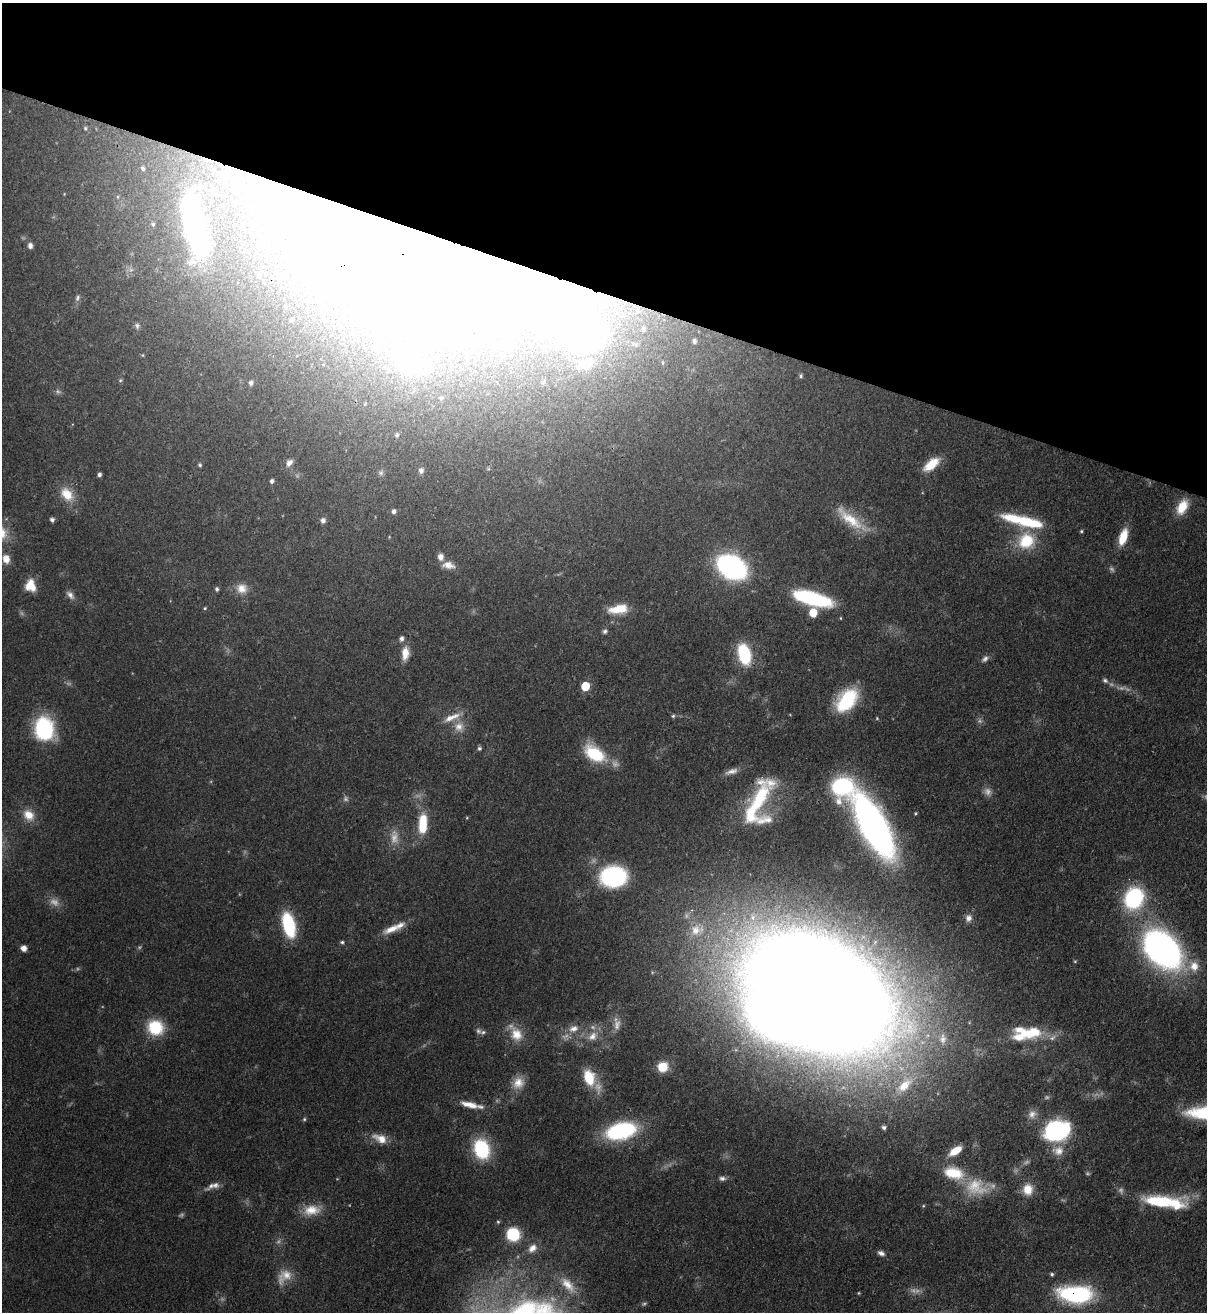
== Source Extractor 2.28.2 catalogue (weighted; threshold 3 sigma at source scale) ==
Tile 2 of 4 x 4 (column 2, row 1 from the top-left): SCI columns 1549-2753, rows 3967-5276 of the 5380 x 5306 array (HDU 1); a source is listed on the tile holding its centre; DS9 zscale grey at full resolution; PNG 1209 x 1314 px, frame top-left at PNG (2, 3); no overlay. Shown black and unused: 22% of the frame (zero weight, under 3 of 4 exposures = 7% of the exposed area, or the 3 px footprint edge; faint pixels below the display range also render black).
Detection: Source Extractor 2.28.2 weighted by HDU 2 'WHT'; one run over the whole footprint, this tile lists its part. Background 0.0854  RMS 0.004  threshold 0.0178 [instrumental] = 3 sigma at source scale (4.5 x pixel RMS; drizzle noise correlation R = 1.50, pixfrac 1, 0.05/0.05 arcsec/px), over >= 5 px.
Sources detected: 159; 20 too faint to see at this stretch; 8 inside a brighter object's white glare — not listed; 17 inside a brighter listed object's ellipse — not listed separately; the other 114 listed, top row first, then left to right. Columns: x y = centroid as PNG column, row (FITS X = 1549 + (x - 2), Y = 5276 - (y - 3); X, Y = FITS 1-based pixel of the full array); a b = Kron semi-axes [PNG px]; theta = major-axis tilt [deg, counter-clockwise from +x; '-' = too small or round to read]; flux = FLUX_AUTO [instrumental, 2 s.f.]
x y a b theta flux
85 128 5 4 - 0.58
143 169 5 3 - 0.63
153 224 6 6 - 0.87
195 227 63 21 -79 150
30 246 6 5 - 1.8
440 251 301 58 -21 460
258 275 8 7 - 1.5
77 298 9 5 69 1.1
285 306 7 5 -75 1
291 320 6 5 - 0.88
137 326 8 5 -89 0.99
503 345 7 5 -38 1.7
143 355 5 3 - 0.36
586 364 23 15 14 11
801 376 5 4 - 0.69
120 380 5 4 - 0.58
251 383 6 5 - 1.2
441 398 5 4 - 0.55
397 435 6 5 - 0.82
289 463 11 7 47 2.2
931 464 22 10 40 8.2
200 465 5 5 - 0.67
421 470 6 5 - 1.7
381 473 8 6 21 0.93
99 475 5 4 - 0.97
272 481 5 4 - 1.1
67 494 21 14 -50 8
1182 507 19 11 62 8.1
394 511 6 5 - 1.2
850 519 49 13 -39 13
52 520 5 5 - 1.2
323 520 6 6 - 1.5
1028 522 35 13 -13 19
1081 531 4 4 - 0.53
1123 537 19 8 72 8.6
1026 541 21 20 - 15
6 559 11 9 -79 3.8
448 565 16 9 -8 3.5
732 567 18 13 -30 130
30 585 13 11 -81 6.7
242 588 14 13 - 4.6
217 589 5 4 - 0.88
70 595 14 7 -49 2
812 598 33 11 -16 44
205 608 5 4 - 0.46
618 609 23 10 9 8.9
813 613 6 5 - 9.5
605 631 6 6 - 0.98
401 639 7 5 75 1.5
405 653 17 9 86 5.3
744 654 18 10 -76 27
985 659 10 7 35 1.5
1105 681 8 7 - 1.3
585 686 6 5 - 15
847 700 28 18 50 25
673 716 5 5 - 0.65
452 717 24 8 23 4.9
877 718 5 4 - 0.42
459 727 14 13 - 4.5
44 729 25 21 -83 31
479 748 5 5 - 0.81
595 754 27 16 -33 19
732 771 18 7 15 2.5
842 786 26 24 26 36
759 798 46 17 66 24
28 815 15 12 -43 5.4
874 826 44 17 -61 250
423 828 19 12 87 9.3
613 876 24 19 2 46
1134 898 19 15 66 44
968 918 10 8 81 2.1
289 925 21 10 -76 30
392 929 24 9 23 5.6
696 930 20 16 9 8.7
342 942 5 4 - 0.7
24 948 5 5 - 2.7
1162 949 34 24 -45 180
1194 966 16 14 -81 6.2
817 993 90 56 -33 2400
617 1025 17 9 79 3.4
155 1027 15 13 -28 19
573 1029 15 9 15 4
483 1032 7 5 -3 0.93
1026 1033 38 12 -25 11
516 1034 20 16 -61 7.6
592 1036 15 12 51 5
943 1039 15 10 -88 3.8
662 1067 11 10 - 8.5
589 1077 18 12 -71 13
518 1083 16 15 - 5.8
904 1085 35 17 46 19
469 1105 26 8 -13 5.8
1032 1114 12 11 - 2.8
304 1119 5 4 - 0.55
884 1127 5 5 - 1.1
621 1131 28 15 14 46
1056 1131 18 14 8 78
380 1138 21 10 -21 5.4
481 1149 15 12 -72 34
955 1151 15 7 34 5.9
1058 1151 16 14 -5 5
953 1173 24 14 -13 12
722 1178 9 6 -3 1.3
211 1186 18 6 39 2.1
1028 1189 14 12 86 6
1164 1202 50 12 -8 28
311 1210 23 14 9 7.7
498 1222 5 4 - 0.62
513 1234 14 14 - 15
532 1248 14 9 46 3.7
881 1253 9 6 -25 1.5
1052 1274 5 4 - 0.68
567 1284 24 12 -45 7.1
1076 1294 31 15 -3 47
Overlapping masked pixels (flux is a lower limit): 4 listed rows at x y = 195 227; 440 251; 817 993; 1076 1294